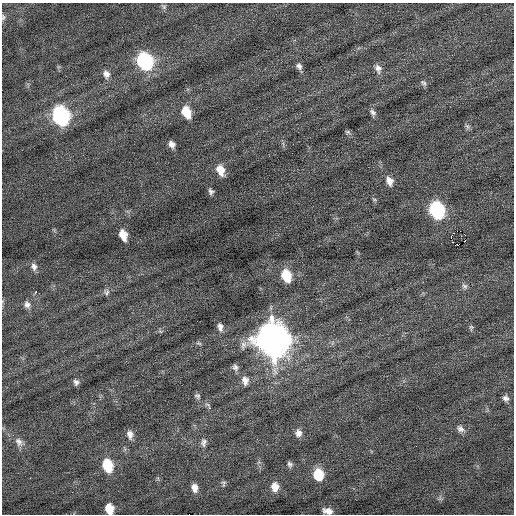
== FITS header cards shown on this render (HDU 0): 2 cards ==
NAXIS1  =                  512 / Axis length
NAXIS2  =                  512 / Axis length

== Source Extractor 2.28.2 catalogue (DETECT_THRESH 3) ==
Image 512 x 512 px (HDU 0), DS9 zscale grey, 1 PNG px = 1 image px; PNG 516 x 516 px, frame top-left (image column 1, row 512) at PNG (2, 3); no overlay
Background 0.00918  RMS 0.73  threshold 2.18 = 3 sigma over >= 5 px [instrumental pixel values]
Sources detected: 58; all 58 listed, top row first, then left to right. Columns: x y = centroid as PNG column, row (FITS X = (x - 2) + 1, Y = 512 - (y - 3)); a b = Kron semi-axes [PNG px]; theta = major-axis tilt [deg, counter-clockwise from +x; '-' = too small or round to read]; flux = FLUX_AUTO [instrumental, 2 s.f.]
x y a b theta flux
164 6 8 6 -53 110
3 17 8 6 75 100
144 60 12 9 -66 8000
299 66 8 6 -53 180
378 68 12 8 -72 280
106 74 12 9 -69 280
423 83 9 6 -42 120
186 112 11 8 -68 1100
373 112 9 6 -69 170
60 116 12 9 -69 10000
467 126 9 5 -63 110
348 132 7 5 -16 92
172 144 7 6 - 250
220 170 11 8 -67 620
389 181 11 8 -68 350
211 191 8 6 -67 130
374 199 6 4 -18 65
436 210 11 9 -71 7300
460 231 2 2 - 160
123 235 10 6 -72 630
465 235 3 2 - 140
461 236 2 2 - 28
451 237 3 3 - 2200
465 240 2 2 - 36
458 245 3 2 - 770
34 267 10 7 -72 210
286 275 11 8 -72 1400
465 286 9 7 -50 150
36 292 2 2 - 670
106 292 8 8 - 150
27 304 9 8 - 230
360 320 2 2 - 110
220 327 10 6 -80 210
471 327 8 5 -90 93
160 331 6 4 -19 71
272 339 15 13 -69 88000
199 343 8 4 -22 73
243 345 13 7 74 240
235 367 8 7 - 170
245 381 12 9 -85 330
76 382 8 7 - 160
197 396 8 6 -40 120
506 398 8 7 - 190
209 408 4 3 - 300
460 429 11 8 -37 220
298 433 10 8 -79 270
130 434 11 7 -81 290
19 442 14 9 -60 320
203 442 11 7 83 200
290 464 8 6 -56 130
107 465 12 8 -75 1800
318 474 10 8 -82 1500
30 478 2 2 - 32
224 483 8 5 82 95
275 487 10 8 90 490
195 488 9 7 -76 340
109 509 9 7 -76 800
328 511 9 5 -11 300
At the frame edge (FLAGS 8, measured only in part): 3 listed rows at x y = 3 17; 109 509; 328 511